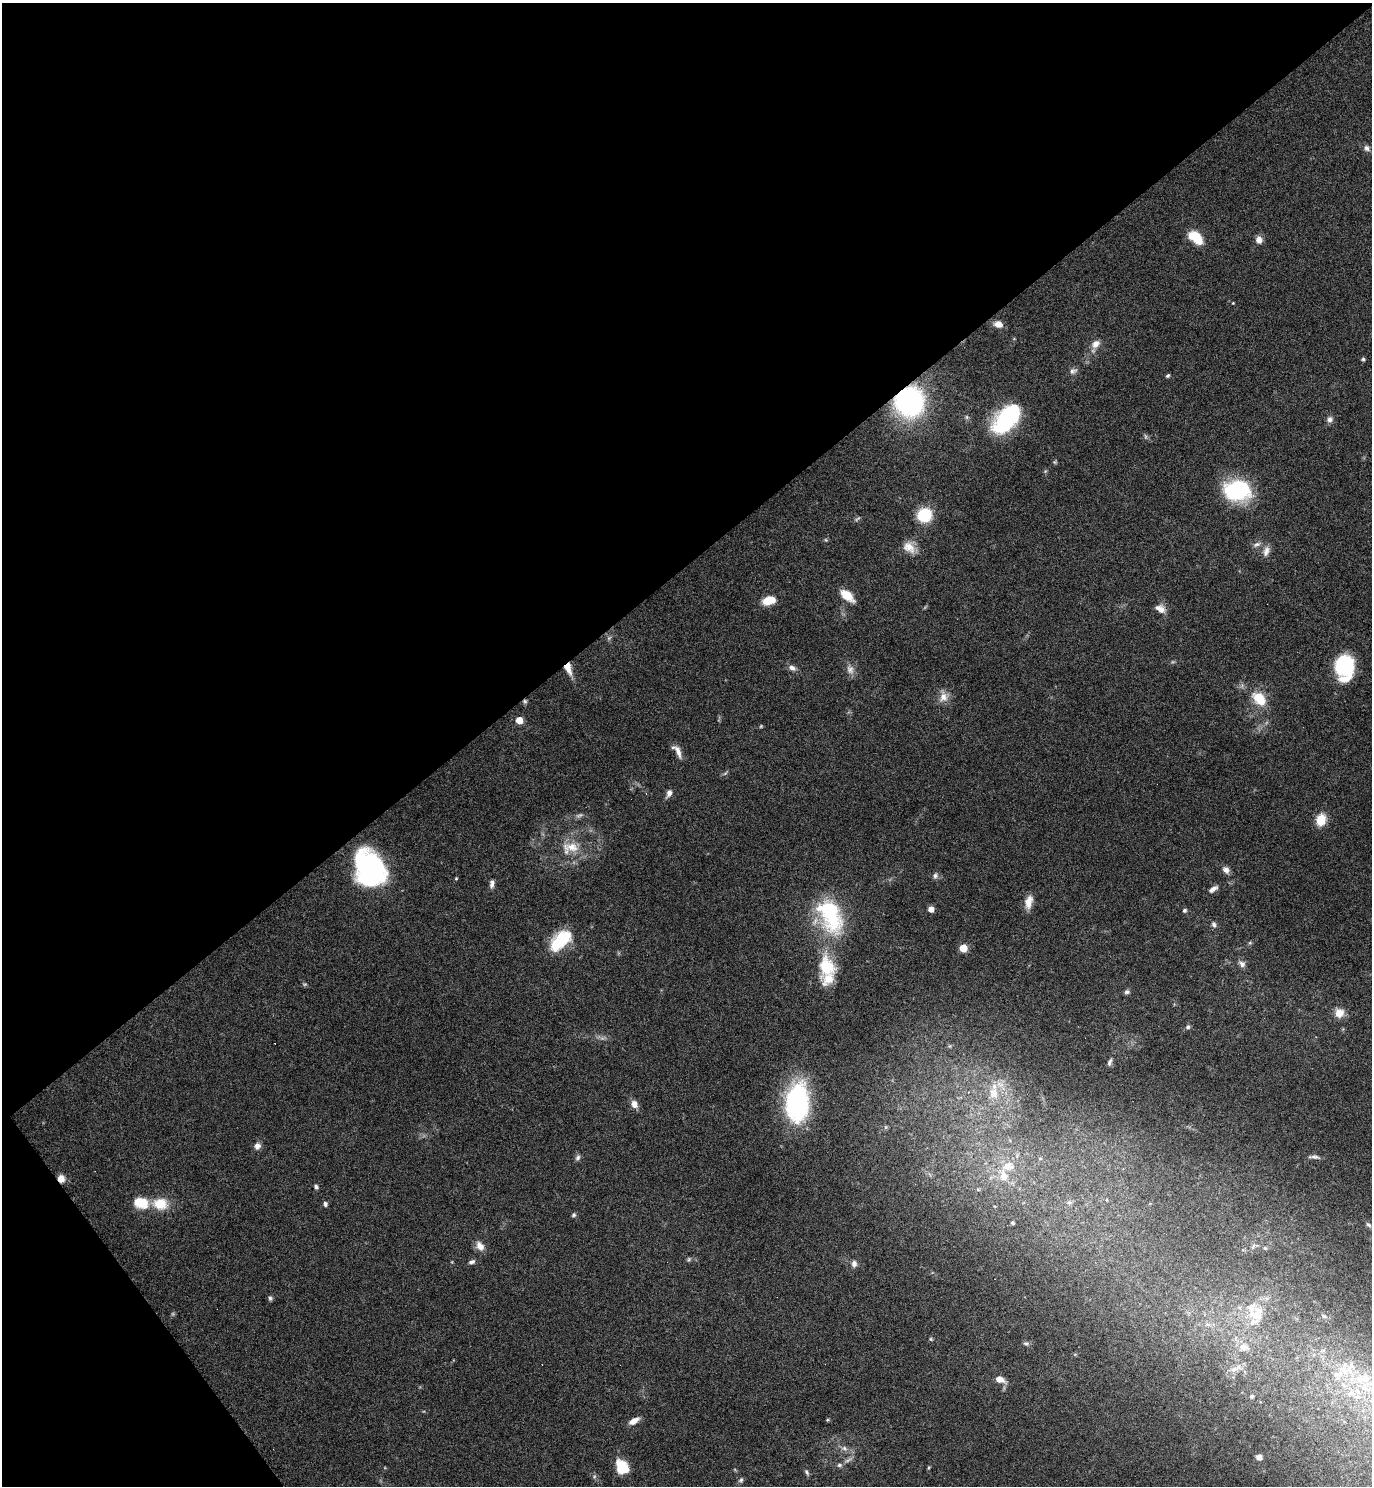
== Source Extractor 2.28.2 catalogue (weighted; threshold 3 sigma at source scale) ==
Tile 5 of 4 x 4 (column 1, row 2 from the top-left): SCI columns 197-1566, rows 3020-4503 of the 6013 x 6036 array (HDU 1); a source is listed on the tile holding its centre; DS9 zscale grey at full resolution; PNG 1374 x 1488 px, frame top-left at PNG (2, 3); no overlay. Shown black and unused: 41% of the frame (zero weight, under 4 of 7 exposures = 3% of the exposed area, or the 3 px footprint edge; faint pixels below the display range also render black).
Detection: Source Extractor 2.28.2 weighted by HDU 2 'WHT'; one run over the whole footprint, this tile lists its part. Background 0.0469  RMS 0.0039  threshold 0.0159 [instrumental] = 3 sigma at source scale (4.09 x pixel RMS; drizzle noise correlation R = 1.36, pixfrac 0.8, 0.05/0.05 arcsec/px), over >= 5 px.
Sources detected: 116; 5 too faint to see at this stretch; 2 cosmic-ray / hot-pixel residue — not listed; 9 inside a brighter listed object's ellipse — not listed separately; the other 100 listed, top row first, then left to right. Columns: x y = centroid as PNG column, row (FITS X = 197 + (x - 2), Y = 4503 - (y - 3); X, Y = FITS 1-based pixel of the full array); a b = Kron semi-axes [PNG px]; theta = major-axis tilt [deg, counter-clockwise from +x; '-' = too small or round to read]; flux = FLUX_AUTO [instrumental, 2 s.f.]
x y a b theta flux
1367 148 8 6 -64 1.4
1196 238 17 10 -39 9.3
1259 240 7 6 - 2.8
1233 303 3 3 - 0.27
998 324 9 7 -15 2.9
1096 344 12 9 51 2.6
1363 359 5 4 - 0.6
1073 371 10 7 19 1.4
1168 376 5 4 - 0.58
909 402 24 23 - 68
1007 419 31 16 51 41
1330 419 8 7 - 1.5
1055 462 5 5 - 0.49
1237 490 17 13 0 54
924 515 15 15 - 12
1257 544 11 6 20 1.3
909 547 18 13 -41 4.4
1266 551 15 8 74 2.3
847 595 15 8 -39 6.6
769 600 11 7 14 8.2
1160 609 12 8 -30 2.9
1344 667 22 16 88 31
568 668 15 7 -73 4.3
792 668 10 7 -22 1.7
850 670 12 10 -73 2.3
943 697 14 11 78 3.3
1259 699 18 12 -48 9.4
519 720 5 5 - 6.4
761 726 5 4 - 0.39
678 751 18 6 -71 2.7
669 793 8 5 64 1.9
1321 820 10 8 71 8.2
570 848 26 15 11 8.3
369 868 30 23 -59 79
1226 870 10 7 -42 1.7
935 876 7 7 - 1.2
492 883 10 6 86 1.4
1213 889 12 5 33 1.9
1029 902 17 9 77 3.6
931 909 5 5 - 2.5
1184 910 5 5 - 0.72
830 916 51 28 -68 32
1214 924 8 6 -75 1
561 940 26 13 45 17
1250 943 6 4 -18 0.45
963 948 5 5 - 9.7
1242 964 11 7 -43 1.6
826 966 27 20 -75 14
305 984 6 4 18 0.48
1127 992 6 6 - 0.9
1339 1013 11 11 - 4.1
1188 1027 5 5 - 0.86
950 1046 6 4 -90 0.49
1110 1062 10 5 69 1
993 1093 18 13 -73 6.7
797 1103 38 21 88 57
634 1104 9 7 -57 2.7
257 1146 8 7 - 1.8
578 1157 9 6 58 1
1314 1157 15 5 -5 1.3
1040 1158 5 3 - 0.36
1004 1176 18 11 -69 6.1
61 1179 8 7 - 3
316 1187 5 5 - 0.83
978 1190 6 4 -1 0.53
1069 1202 6 5 - 0.78
141 1203 18 13 -10 7.9
160 1204 19 15 -5 7.8
325 1204 6 5 - 0.89
574 1215 6 6 - 0.68
1012 1223 4 4 - 0.54
1368 1225 9 5 -44 0.95
480 1246 13 9 -53 2.7
1265 1248 5 5 - 0.48
689 1259 6 4 47 0.57
472 1262 9 5 20 1
854 1264 9 7 90 1.4
270 1298 6 6 - 0.71
1257 1313 25 17 84 9.7
1324 1316 8 5 -27 0.8
1207 1324 6 5 - 0.8
931 1339 5 5 - 0.45
1026 1343 8 6 -9 0.88
1244 1347 14 10 -4 3.2
1234 1369 10 7 27 2
1343 1370 19 10 -43 6.1
1365 1378 17 14 22 7.6
1000 1379 11 6 -23 3.5
1343 1385 10 5 -36 1.4
1351 1393 13 9 16 4
1252 1396 5 5 - 0.6
827 1420 5 4 - 0.36
634 1421 12 6 31 3
844 1448 9 6 -16 1.4
1259 1457 6 5 - 1.9
839 1465 7 5 0 0.9
625 1467 18 9 -67 5.9
928 1468 5 3 - 0.42
807 1472 8 5 -55 0.75
741 1480 8 6 59 0.86
Overlapping masked pixels (flux is a lower limit): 3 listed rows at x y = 909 402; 568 668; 61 1179